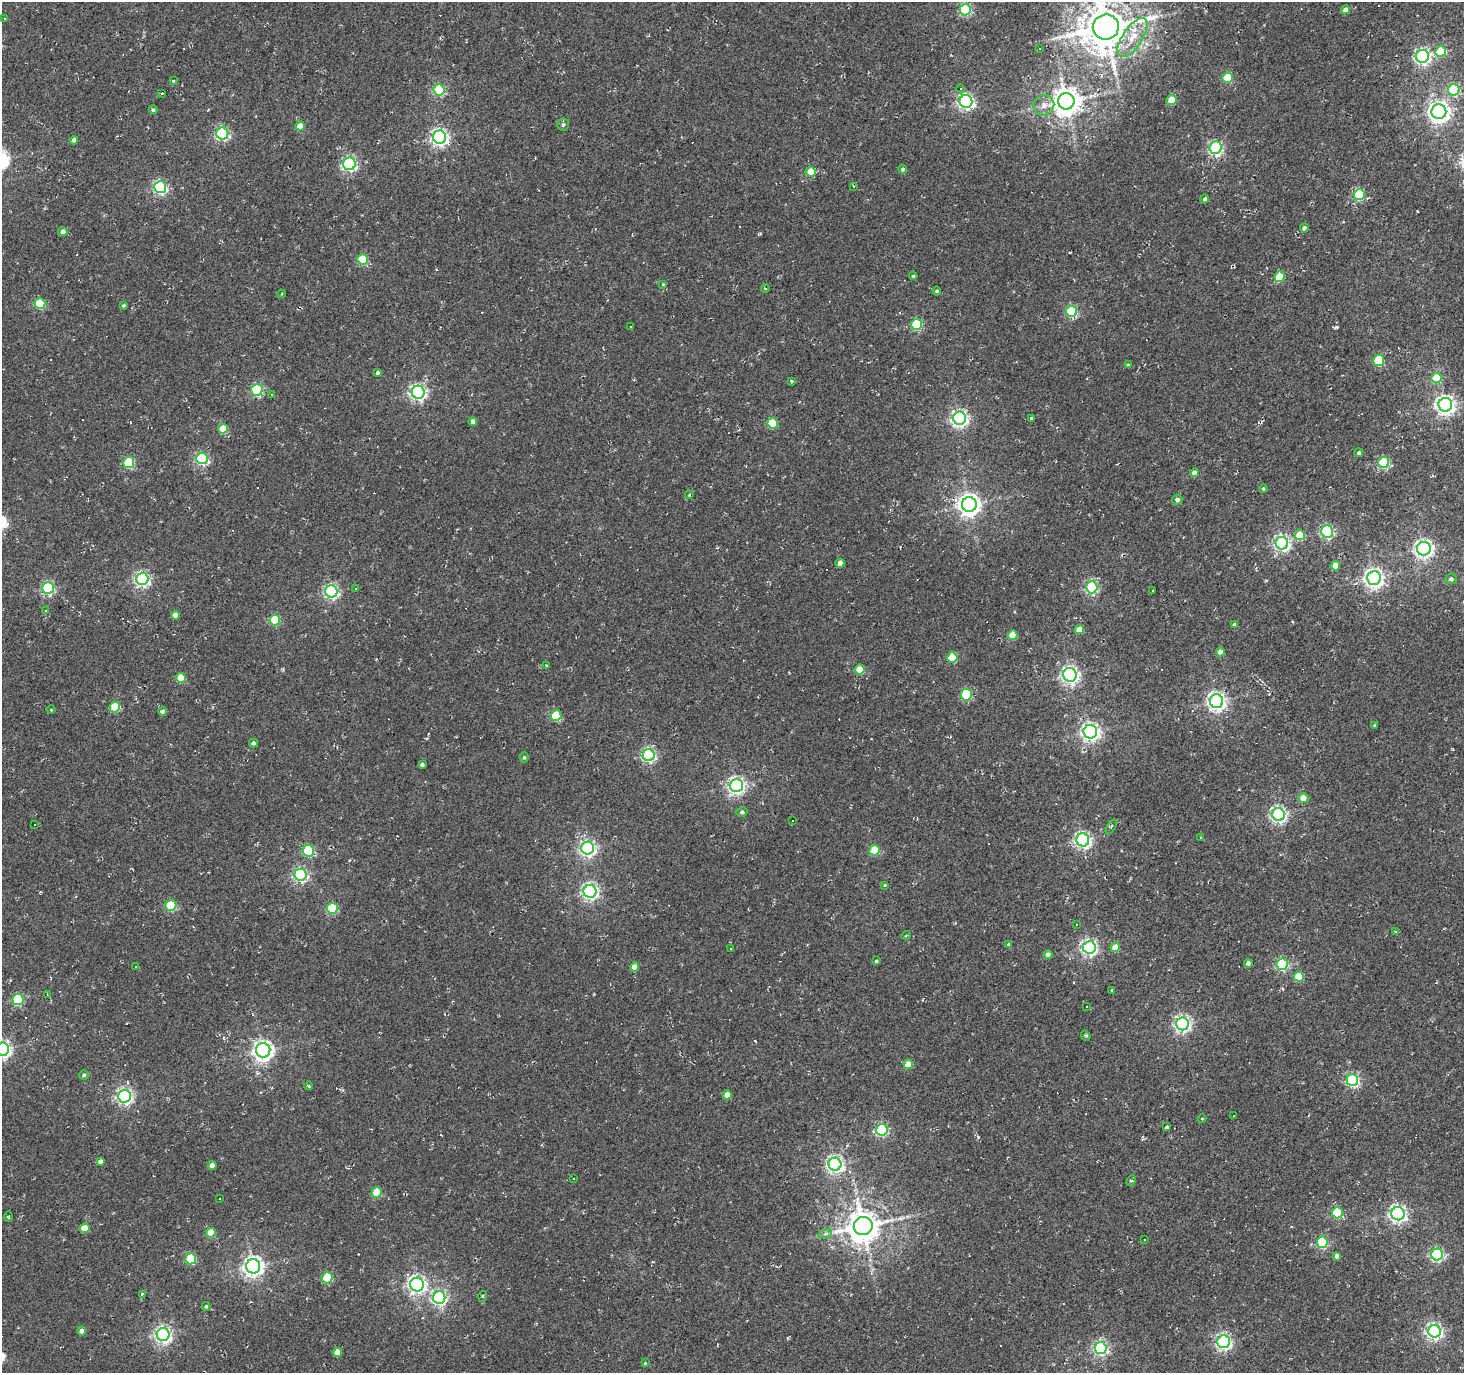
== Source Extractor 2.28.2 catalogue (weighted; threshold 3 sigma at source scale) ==
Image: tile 10 of 4 x 4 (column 2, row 3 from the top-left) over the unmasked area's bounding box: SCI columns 1463-2924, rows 1561-2931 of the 5853 x 5930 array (HDU 1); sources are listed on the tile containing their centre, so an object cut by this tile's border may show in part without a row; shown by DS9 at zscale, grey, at full resolution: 1 PNG px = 1 image px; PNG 1466 x 1375 px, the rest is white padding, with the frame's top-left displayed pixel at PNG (2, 2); every listed detection drawn as its Kron ellipse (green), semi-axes under 4 PNG px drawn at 4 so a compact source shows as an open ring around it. <1% of this frame is shown black and not used: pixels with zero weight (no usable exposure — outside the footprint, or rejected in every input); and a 3 px margin inside the footprint's outer edge (the drizzle kernel's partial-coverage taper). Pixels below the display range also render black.
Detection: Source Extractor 2.28.2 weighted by HDU 2 'WHT'; one run over the whole footprint, this tile lists its part. Background 0.0019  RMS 0.0051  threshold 0.0231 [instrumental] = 3 sigma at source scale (4.5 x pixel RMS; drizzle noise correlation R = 1.50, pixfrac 1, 0.0396/0.0396 arcsec/px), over >= 5 px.
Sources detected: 240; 50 cosmic-ray / hot-pixel residue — neither listed nor drawn; the other 190 listed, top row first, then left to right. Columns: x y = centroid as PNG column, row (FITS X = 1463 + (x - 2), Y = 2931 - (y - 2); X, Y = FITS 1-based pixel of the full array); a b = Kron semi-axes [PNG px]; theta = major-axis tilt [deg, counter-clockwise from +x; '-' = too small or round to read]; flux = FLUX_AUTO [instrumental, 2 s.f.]
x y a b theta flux
965 10 5 5 - 52
1345 10 4 4 - 3.3
4 18 3 2 - 0.31
1106 27 13 12 - 2100
1132 37 22 10 56 10
1039 49 3 2 - 0.55
1441 51 5 5 - 23
1422 56 6 6 - 130
1227 78 5 5 - 24
173 81 3 3 - 0.52
961 89 4 3 - 0.47
439 90 5 5 - 50
1454 90 6 5 - 47
162 93 3 2 - 0.92
1171 100 5 5 - 13
966 101 6 6 - 150
1066 101 8 8 - 800
1044 105 11 10 - 3.8
153 110 4 4 - 1.1
1439 112 7 7 - 340
563 124 6 6 - 1.2
300 126 5 4 - 9.1
222 133 6 6 - 84
439 137 7 6 - 180
74 140 4 4 - 2.7
1215 148 6 6 - 100
349 164 6 6 - 100
903 169 4 4 - 1.5
811 172 5 5 - 12
853 186 3 3 - 0.75
160 187 6 6 - 91
1359 195 5 5 - 35
1205 199 4 4 - 1.3
1304 228 4 4 - 2.1
63 232 5 4 - 3.5
362 259 5 5 - 29
913 276 4 4 - 0.88
1280 277 5 5 - 23
663 284 3 3 - 0.52
765 288 4 3 - 0.45
937 291 4 4 - 0.86
281 294 4 3 - 0.51
40 304 5 5 - 30
123 305 4 4 - 0.77
1072 312 5 5 - 45
917 324 5 5 - 42
631 327 3 2 - 0.55
1379 361 5 5 - 27
1128 364 3 3 - 0.48
377 373 4 3 - 1.1
1436 378 5 5 - 15
792 381 3 3 - 0.85
257 390 6 5 - 60
418 392 6 6 - 150
271 394 3 3 - 0.49
1445 405 7 7 - 270
960 418 6 6 - 170
1031 418 4 4 - 0.81
473 421 4 4 - 1.9
773 423 5 5 - 24
223 429 5 5 - 13
1359 453 4 4 - 1.1
202 458 6 6 - 66
1384 462 5 5 - 50
129 463 5 5 - 37
1195 473 4 4 - 3.7
1263 489 4 4 - 0.8
689 495 4 3 - 0.48
1177 500 5 5 - 1.8
969 504 7 7 - 400
1327 531 6 6 - 71
1300 535 5 5 - 15
1282 543 6 6 - 130
1424 549 7 7 - 200
840 563 4 4 - 4.6
1335 566 4 4 - 6.8
1374 578 7 7 - 270
142 579 6 6 - 120
1451 579 5 5 - 1.4
1092 587 6 5 - 77
48 588 6 6 - 75
355 588 3 2 - 0.7
1152 590 3 2 - 0.56
331 591 6 6 - 120
45 610 3 2 - 0.78
175 615 4 4 - 4.7
275 620 5 5 - 30
1235 625 4 4 - 2.1
1079 630 4 4 - 7.8
1013 635 5 5 - 15
1220 652 4 4 - 4.3
952 657 5 5 - 22
547 665 4 3 - 0.54
860 669 5 5 - 13
1070 675 7 6 - 180
181 678 5 5 - 15
966 695 5 5 - 37
1217 701 7 6 - 220
115 707 5 5 - 21
51 710 5 3 - 0.46
163 711 4 4 - 2.4
556 716 5 5 - 29
1375 725 4 3 - 0.65
1090 732 7 6 - 210
254 743 4 4 - 1.5
649 755 6 6 - 97
524 757 5 4 - 0.77
422 764 4 3 - 1.4
736 785 6 6 - 190
1303 798 5 4 - 9.7
742 812 5 4 - 0.95
1278 814 6 6 - 140
792 821 3 2 - 0.56
35 825 2 2 - 0.32
1111 827 8 2 60 0.65
1201 838 3 2 - 0.5
1083 840 6 6 - 150
588 848 6 6 - 160
874 850 5 5 - 21
308 851 6 5 - 38
300 875 6 6 - 100
885 885 4 4 - 0.5
590 891 6 6 - 150
171 905 5 5 - 33
332 908 5 5 - 30
1076 924 3 2 - 0.52
1395 931 4 2 - 0.35
906 935 5 3 - 0.53
1009 944 4 4 - 1.6
1089 947 6 6 - 140
1115 947 5 4 - 9.4
730 948 3 2 - 0.54
1048 955 4 4 - 2.7
876 961 4 3 - 0.74
1248 963 4 4 - 2.1
1282 964 5 5 - 64
136 966 3 2 - 0.47
634 967 4 4 - 6.3
1299 977 5 5 - 15
1112 990 3 3 - 0.49
47 994 4 2 - 0.41
18 1000 5 5 - 44
1086 1006 3 2 - 0.85
1182 1024 6 6 - 160
1086 1036 5 3 - 0.81
2 1049 6 6 - 190
263 1050 7 7 - 280
908 1064 4 4 - 11
84 1075 5 4 - 1.1
1352 1080 6 6 - 80
309 1086 4 3 - 0.62
727 1095 4 4 - 6.1
124 1096 6 6 - 160
1233 1116 2 2 - 0.24
1202 1119 4 3 - 0.4
1167 1127 4 3 - 1.2
882 1130 6 5 - 69
100 1161 4 4 - 2
835 1164 6 6 - 180
212 1165 4 4 - 4.1
574 1178 2 2 - 0.34
1131 1181 5 4 - 0.8
377 1192 5 5 - 20
219 1198 3 2 - 0.56
1337 1213 5 5 - 35
1398 1214 6 6 - 180
9 1217 5 3 - 0.48
863 1226 9 9 - 1000
84 1228 5 5 - 11
211 1233 5 5 - 9.9
825 1234 7 4 19 1.2
1144 1240 3 3 - 1.5
1322 1242 5 5 - 49
1437 1254 6 6 - 86
1337 1256 4 4 - 2.1
191 1259 5 5 - 38
253 1266 7 7 - 300
327 1278 5 5 - 34
417 1285 7 7 - 190
142 1294 3 3 - 2.3
483 1296 5 3 - 0.62
439 1298 6 6 - 120
206 1306 4 3 - 0.71
82 1331 4 4 - 4.4
1434 1331 6 6 - 150
163 1335 6 6 - 180
1224 1342 6 6 - 130
1101 1348 6 6 - 110
337 1352 5 4 - 8
645 1363 3 3 - 0.4
Isophote crosses this tile's border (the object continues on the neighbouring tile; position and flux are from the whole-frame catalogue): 2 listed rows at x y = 1106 27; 2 1049